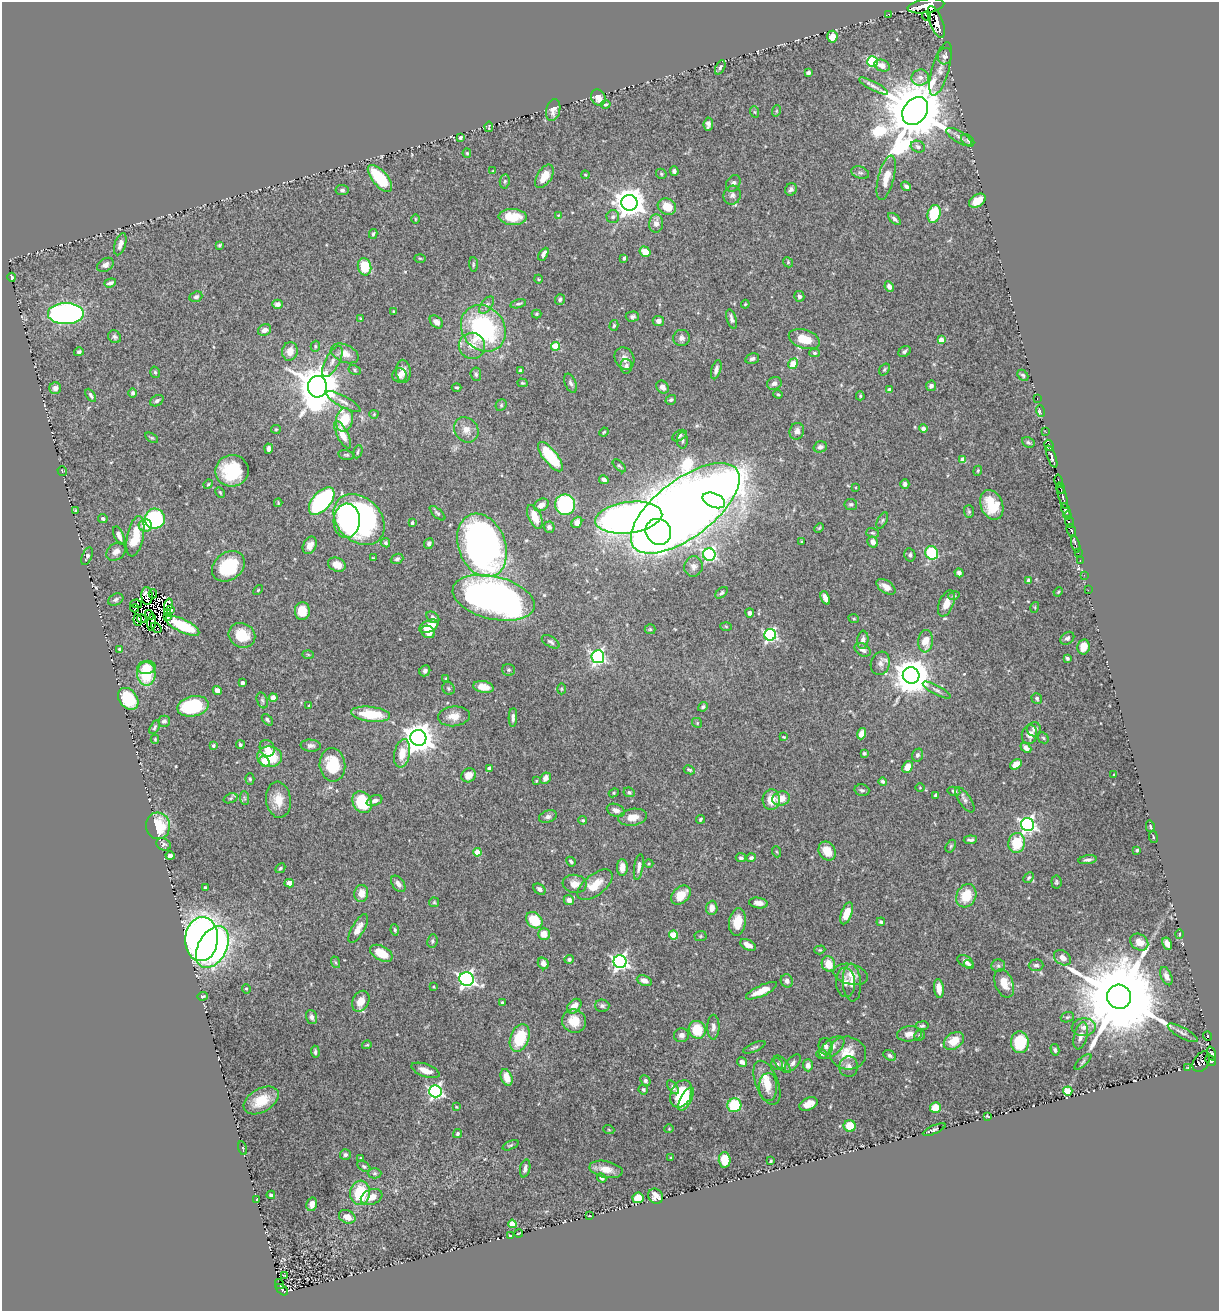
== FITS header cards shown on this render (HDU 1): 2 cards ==
NAXIS1  =                 1217
NAXIS2  =                 1309

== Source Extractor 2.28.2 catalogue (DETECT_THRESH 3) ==
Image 1217 x 1309 px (HDU 1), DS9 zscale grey, 1 PNG px = 1 image px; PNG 1221 x 1313 px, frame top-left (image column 1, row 1309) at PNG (2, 2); each listed source drawn as its Kron ellipse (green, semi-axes under 4 px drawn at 4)
Background 0.604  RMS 0.019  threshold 0.0581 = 3 sigma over >= 5 px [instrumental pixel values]
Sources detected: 535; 14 with non-positive FLUX_AUTO (blend fragments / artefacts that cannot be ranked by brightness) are neither listed nor drawn; of the other 521, the 500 brightest by FLUX_AUTO listed and drawn (21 fainter detections omitted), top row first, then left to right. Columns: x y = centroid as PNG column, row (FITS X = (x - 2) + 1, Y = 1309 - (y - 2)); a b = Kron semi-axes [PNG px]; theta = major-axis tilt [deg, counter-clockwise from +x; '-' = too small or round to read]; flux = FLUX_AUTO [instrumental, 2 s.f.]
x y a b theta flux
926 6 18 7 8 3600
888 14 2 2 - 10
927 16 5 3 - 250
936 22 17 6 -68 2400
832 37 6 5 - 16
945 56 8 7 - 4.5
872 61 5 5 - 130
882 66 8 5 -22 9.3
720 67 7 4 63 2.5
941 69 28 8 74 11
808 72 4 4 - 3.4
920 78 9 8 - 7.4
873 86 16 4 -27 5.9
598 98 8 7 - 12
606 104 5 3 - 1.8
553 110 11 7 76 7.9
776 111 6 3 71 1.3
915 111 15 11 54 15000
755 112 6 3 -70 1.6
708 124 6 4 85 4.5
489 127 5 2 - 1.5
460 137 4 3 - 2.7
959 137 14 5 -32 6
968 140 7 5 -38 2.4
918 147 7 5 -25 3.8
467 153 5 4 - 1.8
493 171 3 3 - 1.1
674 171 5 4 - 4.5
860 173 9 6 -20 3.4
661 174 6 4 -47 1.9
585 175 4 3 - 1.1
544 176 13 7 57 20
380 178 16 7 -50 67
886 178 23 8 76 20
505 181 7 5 83 2.8
733 183 9 6 62 5.4
906 186 5 4 - 4
791 189 6 5 - 3.6
342 190 6 5 - 3.2
732 195 9 8 - 5.3
977 201 9 6 33 23
629 203 8 8 - 2000
667 207 9 8 - 22
934 214 9 6 72 52
558 215 4 3 - 1.2
513 217 14 8 -2 29
613 217 6 6 - 3.4
415 219 5 3 - 1.2
894 219 7 4 -41 3.5
656 223 9 7 85 8.3
373 234 5 3 - 1.9
120 244 11 5 72 7
219 245 4 3 - 1.7
645 252 6 5 - 17
543 254 7 3 59 5.2
420 258 5 3 - 1.3
624 258 4 3 - 2.3
788 262 5 4 - 1.7
473 264 7 3 -86 1.7
105 265 9 6 31 5.9
365 267 9 6 -78 37
12 277 4 3 - 2.2
538 279 4 3 - 1
110 283 6 4 18 4.6
889 287 5 4 - 5.9
799 296 5 5 - 3.9
196 297 7 5 23 3.3
560 299 5 5 - 3.3
277 304 5 4 - 4.9
518 304 8 4 12 2.7
745 304 4 3 - 1.3
487 305 10 5 52 4.6
394 311 3 2 - 1.1
66 314 18 10 1 410
536 314 5 4 - 1.7
632 316 7 5 2 3
361 319 4 3 - 1.4
732 319 10 4 -73 5.3
658 321 5 5 - 5.6
436 322 7 5 -44 7.8
614 325 5 4 - 2.1
483 328 24 21 -52 200
265 330 7 5 25 7.1
115 337 7 6 - 3.3
682 338 8 8 - 5.7
804 339 16 9 -18 24
941 340 4 4 - 17
315 346 6 4 73 2
472 346 13 13 - 17
555 346 4 4 - 42
290 351 9 7 79 14
79 352 5 4 - 3.2
904 352 6 5 - 3.2
345 353 14 9 -23 13
814 353 5 4 - 1.9
624 358 11 9 -62 9.1
752 359 7 5 15 3.7
332 361 17 7 61 9.5
793 364 5 4 - 28
626 366 7 6 - 5.1
884 369 6 4 53 2.2
355 370 6 4 -31 2.2
716 370 10 4 74 5.4
403 371 11 7 -87 8.1
520 371 3 3 - 3.6
155 372 6 4 -73 2.3
476 374 7 5 -85 2.8
399 375 7 7 - 7.7
1023 375 6 4 -45 2.6
522 383 5 4 - 1.7
571 383 10 5 -66 3.9
774 383 7 6 - 4.3
931 386 5 5 - 4
317 387 11 9 85 4800
457 387 5 2 - 1.5
662 387 7 5 -48 7.7
55 388 6 6 - 5.7
889 390 4 3 - 9.1
133 393 5 4 - 2.5
778 394 4 4 - 1.6
91 395 7 4 -58 3
860 396 4 3 - 1.5
1037 398 3 2 - 19
671 400 5 4 - 2.3
157 401 7 5 32 3.2
343 402 19 5 -28 7.9
501 405 6 5 - 2.2
1040 411 6 3 -74 21
374 414 4 4 - 1.4
344 420 12 8 79 49
276 429 5 4 - 1.5
923 429 4 4 - 5.7
466 430 13 11 -50 12
797 431 8 7 - 6.9
604 432 5 3 - 1.4
1046 432 2 2 - 9.7
343 435 15 5 -64 17
679 436 8 5 30 3.5
152 438 7 4 -30 1.9
682 440 8 5 -89 3.3
1028 442 6 5 - 2.5
1049 445 6 3 -61 230
820 447 7 5 17 4.4
269 449 5 4 - 5
358 452 7 3 68 2
346 455 8 4 -10 2.2
1052 456 12 3 -69 1100
550 457 18 7 -51 64
963 460 4 4 - 13
619 466 8 4 -45 1.9
62 471 5 3 - 1.3
232 471 17 15 2 62
978 471 5 4 - 1.5
604 480 5 3 - 4.8
1059 481 6 3 -76 290
208 484 5 4 - 1.5
905 484 4 4 - 4.4
856 487 3 2 - 1
1060 488 5 3 - 250
220 492 6 4 -62 1.7
1063 497 13 3 -73 390
714 500 12 7 -23 110
322 501 16 9 49 190
278 503 4 3 - 1.4
851 504 6 5 - 2.8
541 505 8 5 31 8.7
565 505 10 10 - 180
992 505 15 11 -67 35
685 508 64 29 37 3500
1066 510 7 3 -63 960
75 511 3 2 - 1.5
969 512 6 5 - 2.1
437 513 10 4 -42 2.9
1068 516 4 3 - 150
535 517 13 6 -65 22
629 518 34 15 8 1300
103 519 5 4 - 3
155 519 10 10 - 100
359 519 29 22 -45 420
882 520 9 4 63 2.9
347 521 17 13 86 100
577 522 6 4 52 8.5
1070 522 6 3 -65 140
412 523 4 3 - 3.6
145 525 7 6 - 24
549 527 5 5 - 3.8
819 528 5 4 - 1.6
1071 531 7 3 -67 600
658 532 13 12 - 350
873 533 6 4 -15 2.1
119 536 10 4 -67 6.2
135 536 20 8 78 40
801 542 3 2 - 1.1
873 542 6 5 - 6.7
385 543 5 4 - 2.8
429 544 5 4 - 3.9
1076 544 9 3 -75 110
310 545 9 6 66 8.9
482 545 33 23 -69 640
116 552 10 8 42 6.7
932 553 7 6 - 89
1078 553 2 2 - 5.1
709 555 6 6 - 200
910 555 7 5 -77 3.4
87 556 9 5 67 3.4
373 558 3 3 - 1.3
397 559 6 5 - 3.3
1080 560 3 2 - 24
337 565 9 6 -21 12
228 566 18 13 37 64
693 566 10 9 - 6.6
959 573 4 4 - 3.3
1084 575 2 2 - 3.9
1028 581 4 3 - 2.9
886 587 11 6 -34 9.9
258 590 6 3 46 1.3
1088 590 2 2 - 5.8
1058 592 5 3 - 1.4
721 593 7 4 41 2.5
153 594 4 2 - 2.4
954 595 6 4 13 1.8
147 596 9 5 -86 6.3
494 598 42 21 -14 740
825 598 7 4 -67 8.9
116 599 8 5 27 3.4
946 603 14 7 68 15
136 604 6 3 -11 1.7
168 605 6 2 75 1.8
1035 607 5 3 - 1.3
135 608 4 3 - 1.4
170 610 3 2 - 5.6
302 611 9 7 89 22
167 612 3 2 - 4.7
750 613 4 4 - 3.2
149 615 5 2 - 3.5
167 617 4 3 - 10
433 617 7 5 -38 3.5
142 619 5 3 - 9.9
854 619 5 3 - 1.4
138 620 6 3 -82 1
152 622 8 2 83 3.5
182 626 18 6 -26 58
429 626 10 6 25 27
726 626 5 3 - 1.4
156 628 6 3 -43 6.5
650 629 5 5 - 1.7
428 632 7 6 - 12
242 635 14 12 -30 33
770 635 6 6 - 230
1067 638 7 5 35 3.7
863 640 9 5 84 5.3
925 641 11 7 84 20
551 642 10 5 -31 3.6
1083 647 7 6 - 14
119 649 4 3 - 1.6
863 650 8 6 -32 6.7
308 654 5 3 - 1.3
598 657 6 6 - 280
1067 658 4 3 - 2.3
880 663 12 9 71 7.6
147 667 9 6 4 18
509 670 6 6 - 2.7
425 671 6 5 - 3.5
146 674 12 9 -89 55
911 675 8 8 - 3200
446 679 3 3 - 1.9
242 683 4 3 - 4
483 687 10 6 -12 16
448 688 7 6 - 2.2
561 689 5 3 - 1.4
217 690 5 4 - 7.5
937 690 15 4 -28 4.9
273 698 4 4 - 7.3
1037 698 5 5 - 2.9
128 699 12 8 -51 59
262 700 8 5 -70 2.9
193 706 16 10 12 89
309 706 3 3 - 1.2
703 707 5 4 - 2.3
371 714 19 7 -7 46
454 716 16 10 6 14
513 717 9 3 88 4.4
267 720 7 4 -50 2.5
164 721 6 5 - 3.4
697 723 5 4 - 1.8
155 727 7 4 61 2.2
1034 729 7 7 - 3.9
861 734 6 4 70 11
1029 735 9 7 80 8.2
784 737 4 3 - 1.4
418 738 8 8 - 2000
1043 738 6 5 - 1.9
155 739 4 3 - 1.3
240 745 4 4 - 2.3
213 746 3 3 - 3
311 746 10 6 -3 5.1
267 748 8 7 - 12
1026 748 6 4 -41 6.7
402 753 14 7 78 22
864 753 3 3 - 2.1
917 755 7 5 68 3.6
270 757 12 10 -7 45
264 762 6 4 -49 15
1016 764 6 4 36 13
332 765 17 13 -84 49
908 767 6 5 - 13
489 768 4 4 - 4.9
689 770 6 3 -26 1.9
1114 774 3 2 - 1
468 775 7 6 - 13
545 778 6 5 - 8
250 779 6 4 -88 2.1
536 781 3 3 - 1.1
883 782 4 3 - 2.7
920 788 5 3 - 1
862 790 7 5 -16 3
954 791 6 4 -12 2.6
629 792 6 4 -25 2.3
614 793 5 4 - 1.7
935 795 4 3 - 1.9
230 798 7 4 20 2.4
244 798 7 4 -87 2.8
781 799 9 7 17 17
278 800 18 12 -83 22
771 800 10 8 86 17
965 800 15 6 -56 4.9
375 801 8 5 23 5.2
362 802 11 9 -58 58
616 810 9 6 -21 6.5
548 817 9 6 20 4.3
633 817 14 8 9 15
700 819 4 3 - 2.2
583 820 4 4 - 1.8
1028 824 7 6 - 390
158 826 13 12 - 50
1150 826 6 4 -76 1.8
1153 837 6 3 -81 1.5
970 840 6 3 6 3
1017 843 10 8 78 48
163 844 7 6 - 3
951 846 7 4 60 2.1
1137 850 3 3 - 1.6
827 851 10 8 -56 17
477 852 4 4 - 25
777 852 5 3 - 1.5
170 856 4 4 - 5.7
741 858 5 4 - 2.7
751 858 4 4 - 3
1088 860 9 4 8 4.1
571 862 5 3 - 2.3
649 864 4 3 - 1.2
622 867 8 5 -90 11
639 867 13 4 81 5.3
280 868 5 3 - 1.8
1029 878 6 4 45 1.8
1056 882 6 5 - 2.1
289 883 5 4 - 11
398 884 9 5 -53 6.5
575 884 12 9 -8 11
595 885 21 10 38 23
205 888 3 3 - 1.5
539 889 7 5 -38 4.8
361 893 8 7 - 12
681 895 11 7 43 22
966 896 12 9 63 32
569 900 5 5 - 6.4
434 902 5 5 - 1.6
758 903 9 5 -8 6.5
712 908 7 5 85 8.7
847 913 11 5 70 18
534 920 9 7 -44 38
737 922 14 8 82 27
881 922 4 3 - 2.3
358 929 16 6 60 10
395 930 5 4 - 2.3
544 934 6 6 - 15
1179 934 4 3 - 1.1
673 935 4 4 - 49
700 936 6 5 - 1.7
202 939 22 16 85 770
432 941 7 5 80 2.5
1139 942 9 7 -35 13
1167 943 6 4 -60 8.7
748 945 8 5 -28 8.5
212 947 22 14 61 520
820 950 5 4 - 1.5
381 953 12 7 -29 27
1063 958 9 7 -33 11
569 959 5 4 - 3.2
965 961 9 5 -30 5.5
335 962 6 4 -70 1.6
620 962 6 6 - 430
543 963 6 5 - 6.3
828 964 8 6 -70 19
969 964 5 4 - 2.6
1036 965 7 6 - 3.3
998 966 7 6 - 3.1
851 974 17 10 -14 15
1166 976 9 5 -67 6.4
467 979 7 6 - 480
644 981 8 5 -21 7.3
787 981 7 6 - 6.4
846 982 15 9 -87 9.6
852 982 19 9 -85 11
1004 983 15 9 -70 18
433 987 3 2 - 1.1
939 988 10 5 -83 11
246 989 5 4 - 1.4
761 991 17 5 25 22
203 996 5 3 - 2
1119 997 12 12 - 31000
361 1001 11 8 63 16
502 1003 3 3 - 2.5
574 1006 8 6 46 12
602 1006 7 6 - 3.3
312 1017 7 5 -71 4.9
1067 1017 7 5 20 2
574 1021 12 11 - 23
922 1026 6 4 8 2.3
713 1027 12 6 89 6.1
1084 1027 12 9 4 8.7
697 1030 9 8 - 42
1183 1033 17 5 -29 6
909 1034 12 7 5 10
681 1035 7 7 - 4.8
920 1035 5 5 - 2.5
1081 1036 14 6 76 6.9
1207 1036 5 3 - 90
520 1038 14 9 69 52
954 1041 11 8 35 23
1020 1042 11 9 -85 47
367 1045 5 3 - 1.5
826 1046 8 7 - 5.3
754 1047 12 3 23 2.6
832 1047 15 8 40 9.5
1055 1050 6 4 -76 2.5
315 1052 6 3 -86 2.5
848 1053 18 16 -12 28
1212 1053 7 4 -71 280
822 1054 5 5 - 2.1
890 1056 7 4 -34 3.1
1210 1060 6 4 -47 520
742 1062 5 4 - 4.8
1083 1062 11 4 43 2.4
1201 1062 11 7 56 210
793 1063 10 5 49 4.1
777 1064 6 5 - 2.8
782 1064 11 5 -47 3.9
808 1065 6 5 - 7.2
849 1067 10 9 - 8.3
1188 1068 2 2 - 5.6
425 1070 15 6 -20 14
507 1077 8 5 -69 18
645 1081 6 4 -49 4.1
767 1083 23 11 -68 23
673 1087 8 4 -54 2.9
768 1087 14 9 -90 12
643 1090 5 4 - 2.6
435 1091 6 6 - 320
1068 1091 4 4 - 40
681 1094 14 10 66 55
686 1099 13 5 62 24
261 1100 19 11 30 30
808 1104 10 6 23 14
734 1105 7 7 - 61
456 1107 4 3 - 1.1
935 1108 5 5 - 24
987 1116 3 2 - 1.1
850 1126 6 6 - 30
669 1129 4 4 - 1.3
609 1130 5 3 - 1.4
934 1130 12 4 23 2.7
458 1134 5 4 - 2.5
510 1145 8 4 23 2.2
243 1148 7 3 -77 1.3
345 1155 5 5 - 3.2
671 1157 4 3 - 1.1
361 1159 4 3 - 2.8
725 1160 7 6 - 26
771 1161 3 2 - 1.4
364 1166 7 4 -36 2.3
525 1168 9 5 76 4.6
606 1169 17 8 -11 15
375 1173 7 5 -1 2.7
602 1178 5 4 - 3.8
360 1193 12 10 82 56
271 1195 4 3 - 2.1
656 1196 8 7 - 9
372 1197 11 7 21 12
638 1198 5 5 - 21
256 1199 3 2 - 1.4
312 1204 7 5 78 7.6
589 1216 3 2 - 1
347 1217 8 6 -25 13
512 1224 4 4 - 31
519 1233 4 2 - 1.3
510 1235 3 2 - 1.2
284 1275 3 2 - 1.1
279 1284 5 2 - 36
282 1290 7 4 -39 98
At the frame edge (FLAGS 8, measured only in part): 1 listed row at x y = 926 6
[21 fainter detections neither listed nor drawn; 14 non-positive-flux detections neither listed nor drawn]